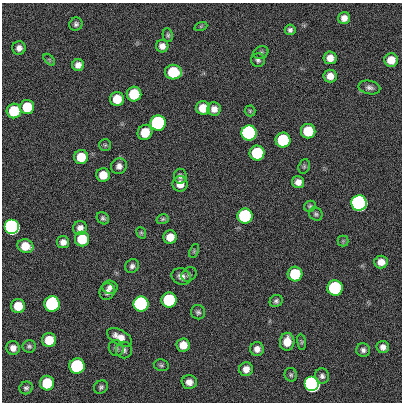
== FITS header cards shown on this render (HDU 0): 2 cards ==
NAXIS1  =                  400
NAXIS2  =                  400

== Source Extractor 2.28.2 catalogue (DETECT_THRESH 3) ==
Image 400 x 400 px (HDU 0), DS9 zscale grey, 1 PNG px = 1 image px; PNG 404 x 404 px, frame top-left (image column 1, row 400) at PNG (2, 3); each listed source drawn as its Kron ellipse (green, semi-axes under 4 px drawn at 4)
Background 0.862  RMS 33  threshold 100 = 3 sigma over >= 5 px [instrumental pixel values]
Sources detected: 88; all 88 listed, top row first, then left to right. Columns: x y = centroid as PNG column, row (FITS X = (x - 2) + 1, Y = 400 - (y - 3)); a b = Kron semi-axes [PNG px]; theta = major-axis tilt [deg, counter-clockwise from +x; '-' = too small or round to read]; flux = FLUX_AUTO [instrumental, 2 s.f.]
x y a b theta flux
344 18 6 6 - 1.5e+04
76 24 7 6 - 6.2e+03
201 26 6 4 19 3.1e+03
290 30 5 5 - 6.7e+03
168 35 7 5 -80 4.4e+03
162 46 6 6 - 1.3e+04
19 48 7 6 - 1.2e+04
261 52 8 6 25 4.9e+03
330 58 6 6 - 1.8e+04
49 60 7 4 -45 3.4e+03
258 60 7 7 - 6.2e+03
391 60 7 6 - 3.2e+04
78 65 6 6 - 1.4e+04
173 72 8 7 - 1.2e+05
330 76 6 6 - 1.9e+04
369 87 11 6 -12 8.8e+03
134 94 7 7 - 1.2e+05
117 99 7 7 - 4.7e+04
27 107 7 7 - 7.2e+04
203 108 7 6 - 3.9e+04
214 109 6 6 - 1.4e+04
14 111 7 7 - 1.2e+05
250 111 5 5 - 3.5e+03
158 123 7 7 - 1.0e+06
308 131 7 7 - 9.0e+04
145 132 8 7 - 5.0e+04
249 133 7 7 - 3.5e+06
283 140 7 7 - 2.1e+05
105 145 6 6 - 3.5e+03
257 153 7 7 - 1.9e+05
81 157 7 7 - 5.6e+04
119 166 8 7 - 1.1e+04
304 166 7 5 70 3.9e+03
103 175 7 7 - 3.4e+04
180 176 7 6 - 6.0e+03
298 182 6 6 - 1.5e+04
180 184 7 7 - 2.3e+04
359 203 7 7 - 1.1e+07
310 206 6 5 - 4.3e+03
316 214 7 6 - 4.8e+03
245 216 7 7 - 5.4e+05
103 218 7 5 -41 5.0e+03
163 219 6 4 16 3.8e+03
12 227 7 7 - 2.9e+06
80 228 7 6 - 1.3e+04
141 233 6 4 -68 3.4e+03
170 237 7 6 - 2.8e+04
82 239 7 7 - 7.8e+04
343 241 5 5 - 3.2e+03
63 242 6 6 - 1.3e+04
25 246 8 6 -18 3.7e+04
194 251 7 4 66 2.9e+03
381 262 6 6 - 2.1e+04
132 266 7 6 - 7.3e+03
189 274 8 6 37 5.2e+03
295 274 7 7 - 1.4e+05
181 277 10 8 -24 1.4e+04
110 287 7 6 - 9.7e+03
335 288 7 7 - 5.7e+05
107 292 8 7 - 1.1e+04
169 300 7 7 - 3.1e+05
276 301 7 6 - 5.8e+03
52 304 8 7 - 6.1e+05
141 304 7 7 - 2.1e+06
18 306 7 7 - 5.0e+04
198 312 7 7 - 5.8e+03
119 337 13 7 -29 2.5e+04
49 340 7 7 - 4.8e+04
287 342 9 7 83 3.3e+04
301 342 8 4 -82 3.5e+03
183 345 7 6 - 2.7e+04
29 346 6 6 - 5.6e+03
383 347 6 6 - 1.1e+04
13 348 7 6 - 1.4e+04
116 348 8 7 - 6.8e+03
257 349 7 7 - 1.3e+04
124 350 8 8 - 7.7e+03
363 350 7 6 - 8.0e+03
161 365 7 6 - 4.7e+03
77 366 7 7 - 5.2e+05
246 369 7 7 - 1.6e+04
291 375 7 6 - 4.4e+03
322 376 7 7 - 7.6e+03
189 382 7 7 - 1.6e+04
47 383 7 7 - 9.9e+04
312 384 7 7 - 5.5e+06
101 387 7 6 - 5.6e+03
26 388 7 6 - 5.5e+03